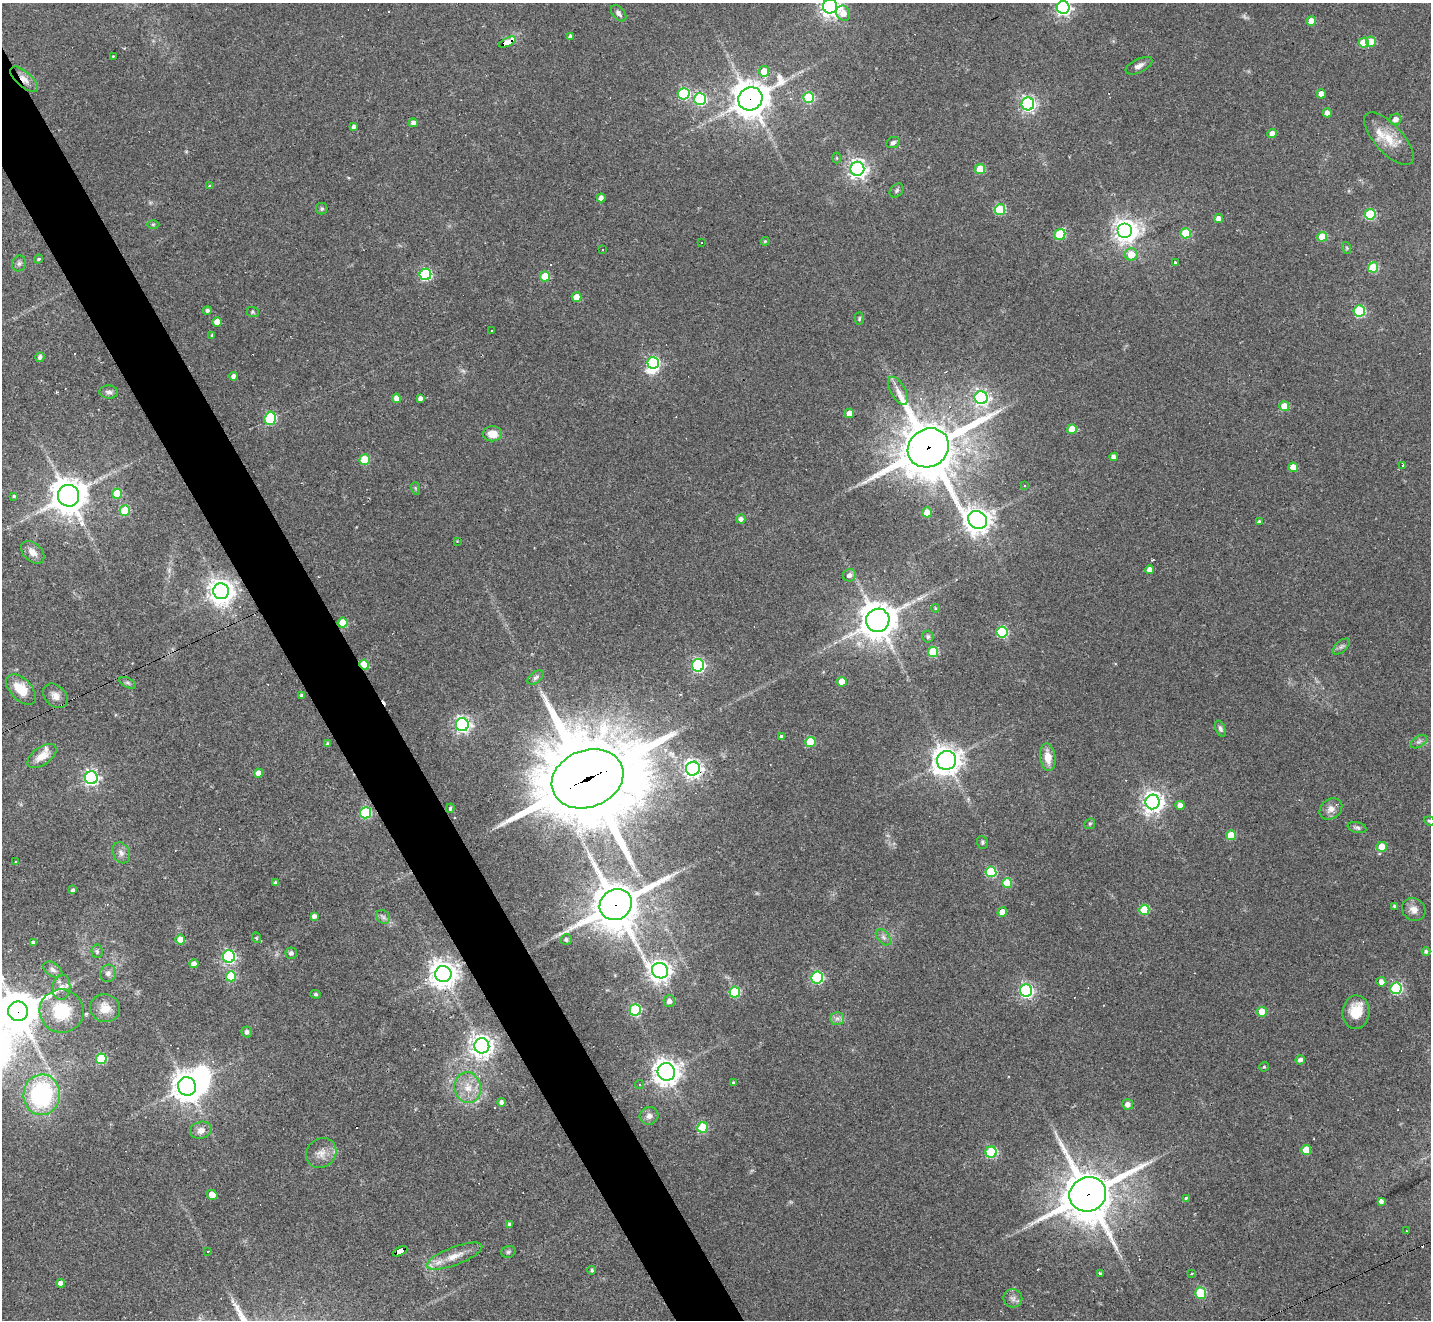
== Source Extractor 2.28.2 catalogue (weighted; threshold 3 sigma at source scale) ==
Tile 11 of 4 x 4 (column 3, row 3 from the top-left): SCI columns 2861-4289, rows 1603-2920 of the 5719 x 5707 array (HDU 1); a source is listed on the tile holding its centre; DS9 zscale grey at full resolution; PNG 1433 x 1322 px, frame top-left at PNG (2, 3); each listed source drawn as its Kron ellipse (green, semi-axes under 4 px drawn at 4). Shown black and unused: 4% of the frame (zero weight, under 2 of 3 exposures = <1% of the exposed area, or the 3 px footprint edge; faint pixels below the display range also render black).
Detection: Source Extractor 2.28.2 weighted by HDU 2 'WHT'; one run over the whole footprint, this tile lists its part. Background 0.0432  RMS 0.005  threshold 0.0224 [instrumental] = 3 sigma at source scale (4.5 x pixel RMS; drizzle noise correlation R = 1.50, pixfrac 1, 0.05/0.05 arcsec/px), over >= 5 px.
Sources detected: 233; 2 too faint to see at this stretch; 3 inside a brighter object's white glare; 16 cosmic-ray / hot-pixel residue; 1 long thin detection or spike segment (spike, bleed or trail) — neither listed nor drawn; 1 inside a brighter listed object's ellipse — not listed separately; the other 210 listed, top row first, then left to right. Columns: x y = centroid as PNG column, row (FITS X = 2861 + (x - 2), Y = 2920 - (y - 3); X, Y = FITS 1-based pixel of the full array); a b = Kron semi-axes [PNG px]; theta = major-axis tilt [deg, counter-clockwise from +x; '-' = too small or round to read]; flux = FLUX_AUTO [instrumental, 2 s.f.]
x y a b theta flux
830 6 7 7 - 320
1063 8 6 6 - 150
619 13 10 6 -49 1.6
843 13 8 6 -59 5.3
1311 21 5 4 - 8.1
570 36 4 3 - 1.5
507 42 9 4 24 160
1371 42 5 5 - 12
1363 43 5 5 - 13
113 56 3 2 - 0.4
1139 66 14 6 26 2.5
764 71 5 5 - 8.1
24 79 17 7 -41 4.6
684 94 6 6 - 55
1321 94 4 4 - 4.7
808 97 5 5 - 33
700 99 6 6 - 61
750 99 12 11 - 1000
1028 104 6 6 - 150
1327 113 4 4 - 2.6
1395 119 6 5 - 2.7
413 123 4 4 - 2
354 127 4 3 - 1.4
1272 133 5 4 - 3.5
1389 139 33 14 -48 12
893 143 7 5 24 1.3
837 158 5 3 - 0.52
857 169 7 7 - 240
980 169 5 5 - 17
210 186 4 3 - 0.62
897 190 8 6 47 1.1
601 198 4 4 - 2.9
322 209 6 6 - 0.82
1000 210 5 5 - 35
1370 214 5 5 - 36
1219 219 4 4 - 3.2
153 224 6 4 0 0.65
1125 231 7 7 - 380
1186 233 5 5 - 17
1060 235 6 5 - 26
1322 237 5 5 - 13
765 241 4 4 - 0.52
701 243 2 2 - 0.38
1347 248 6 3 -71 0.61
602 250 2 2 - 0.37
1131 254 6 6 - 8.4
39 259 5 3 - 0.69
1175 262 3 3 - 1
19 263 8 7 - 1.3
1373 267 5 5 - 26
425 274 6 5 - 58
545 276 5 5 - 15
577 297 5 4 - 6.4
207 310 4 4 - 1.2
1359 311 5 5 - 49
253 312 6 5 - 0.8
859 319 6 4 88 0.66
217 322 5 4 - 5
491 331 3 2 - 0.66
212 335 4 3 - 0.47
40 357 5 4 - 1.5
653 363 6 5 - 67
233 376 4 4 - 1.7
898 391 15 7 -62 3.9
109 392 9 6 -4 1.8
396 398 4 4 - 3.2
420 398 4 4 - 1.7
981 398 6 6 - 150
1284 406 5 5 - 9.2
849 413 5 4 - 4.3
270 418 7 5 72 51
1072 429 5 5 - 13
492 434 10 7 -2 7
928 448 21 18 32 2800
1114 457 4 4 - 2.8
365 460 5 5 - 19
1403 465 4 3 - 2.5
1293 467 4 4 - 7.7
1025 486 3 3 - 3.6
415 488 6 4 -71 0.62
117 494 5 5 - 13
14 496 3 3 - 0.6
69 496 11 10 - 1100
125 511 5 5 - 20
927 512 5 5 - 6.5
741 519 4 4 - 2
978 520 10 8 -34 510
1259 521 4 3 - 0.6
457 541 3 3 - 0.36
33 552 13 9 -42 4
1150 570 4 4 - 3.3
849 575 6 6 - 2.2
221 591 8 8 - 530
935 608 4 3 - 0.43
878 620 12 11 - 1000
343 623 5 5 - 15
1002 632 5 5 - 54
928 637 6 5 - 1.2
1341 646 10 5 41 1.5
933 652 5 5 - 26
364 665 5 4 - 16
698 665 6 6 - 94
536 677 9 5 36 1.3
842 682 5 5 - 8.4
128 683 9 5 -26 1.1
21 690 18 10 -46 11
302 695 3 3 - 0.9
55 696 14 10 -45 3.7
462 725 6 6 - 150
1220 729 8 5 -68 1.2
781 737 4 3 - 1.3
810 742 5 5 - 22
1419 742 9 5 32 1.3
328 744 4 3 - 1.1
42 756 17 8 35 6.9
1048 757 13 7 -82 7
947 760 10 9 - 570
693 769 7 7 - 210
259 773 4 4 - 3.3
91 778 6 6 - 150
588 779 37 28 21 8700
1153 802 7 7 - 330
1180 805 4 4 - 2.6
450 808 5 3 - 0.61
1331 809 12 9 36 3.8
365 813 5 5 - 41
1429 821 5 4 - 0.65
1090 824 6 5 - 0.74
1357 828 9 5 -14 1.2
1231 835 5 5 - 13
982 842 6 5 - 0.92
1382 847 5 5 - 12
121 853 11 8 -62 2.7
16 862 4 3 - 0.45
991 872 5 5 - 37
276 883 4 4 - 1.5
1007 883 5 5 - 18
73 890 4 4 - 0.94
616 905 17 15 35 2100
1394 906 4 3 - 0.78
1144 910 5 5 - 25
1414 910 12 11 - 3.7
1002 912 5 4 - 7.7
314 916 4 4 - 1.8
383 917 7 6 - 1.5
883 937 9 6 -49 1.7
257 938 5 3 - 0.56
566 939 6 5 - 1.3
180 940 5 4 - 7.1
33 942 3 3 - 1.1
97 951 7 5 -87 1
1426 951 4 4 - 1.2
291 953 5 5 - 1.6
229 956 6 6 - 98
194 964 4 4 - 3.1
53 970 10 6 -34 2
660 971 8 7 - 360
108 973 9 8 - 2.1
443 974 8 8 - 590
231 976 5 5 - 23
817 977 6 6 - 63
1381 982 5 5 - 2.9
61 987 12 9 85 3.5
1396 988 6 5 - 55
1026 990 6 6 - 110
735 992 5 5 - 39
315 994 5 4 - 0.74
669 1001 6 5 - 2.5
105 1008 15 14 - 7.1
635 1010 6 5 - 50
18 1011 10 10 - 1100
62 1011 22 21 - 25
1262 1012 5 5 - 13
1356 1012 17 13 83 11
837 1018 7 6 - 1.8
247 1032 5 5 - 1.6
482 1046 7 7 - 400
101 1059 5 5 - 28
1300 1060 5 4 - 2
1264 1067 5 4 - 0.75
666 1072 9 8 - 480
733 1083 3 3 - 0.82
639 1084 4 4 - 0.9
187 1086 9 8 - 630
468 1088 15 13 -77 8.2
42 1095 20 18 86 66
502 1102 4 4 - 1.6
1128 1105 5 5 - 2.9
649 1116 9 8 - 2.8
703 1127 5 5 - 29
201 1130 11 8 17 3.4
1306 1150 5 5 - 12
991 1152 5 5 - 46
321 1153 16 14 40 5.6
1088 1194 19 17 26 2200
212 1195 6 4 -31 6.5
1186 1198 3 3 - 4.3
1381 1201 4 4 - 1.9
509 1224 3 3 - 1.1
1406 1231 3 2 - 0.49
208 1251 3 3 - 2.3
400 1251 8 4 26 66
508 1252 7 5 16 1.1
454 1256 29 9 21 7.8
592 1270 4 4 - 0.96
1192 1273 3 3 - 0.79
1100 1274 3 3 - 0.79
61 1283 4 4 - 2.4
1201 1293 6 5 - 33
1013 1298 9 9 - 2.4
Overlapping masked pixels (flux is a lower limit): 12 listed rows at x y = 507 42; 24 79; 750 99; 928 448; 343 623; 364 665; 693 769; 588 779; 616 905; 18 1011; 1088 1194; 400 1251
Isophote crosses this tile's border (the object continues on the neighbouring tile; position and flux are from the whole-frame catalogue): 3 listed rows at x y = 830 6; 1063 8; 1429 821